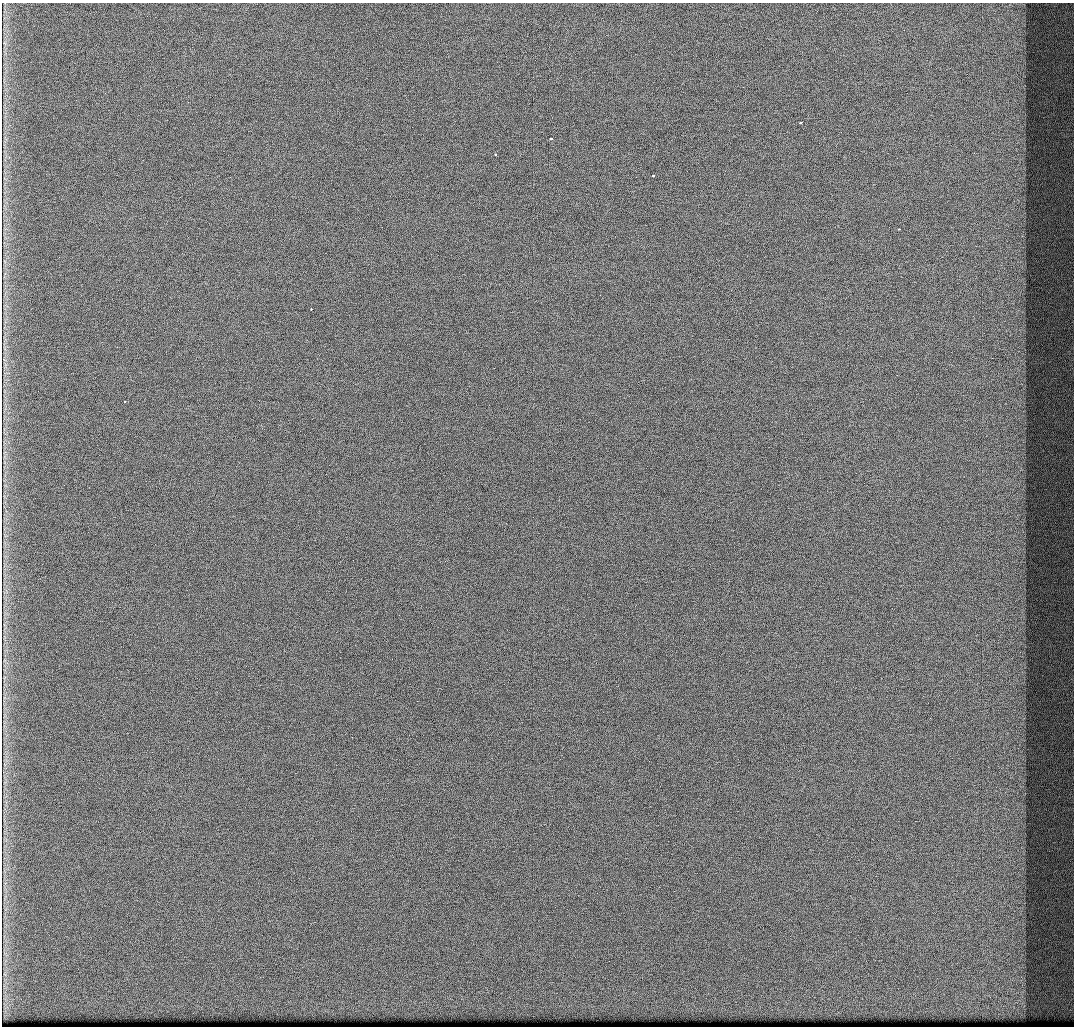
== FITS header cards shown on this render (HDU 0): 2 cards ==
NAXIS1  =                 1072 / Axis length
NAXIS2  =                 1024 / Axis length

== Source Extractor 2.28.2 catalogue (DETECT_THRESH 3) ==
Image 1072 x 1024 px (HDU 0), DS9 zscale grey, 1 PNG px = 1 image px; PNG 1076 x 1028 px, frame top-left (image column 1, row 1024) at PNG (2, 3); no overlay
Background 429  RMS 4.9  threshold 14.8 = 3 sigma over >= 5 px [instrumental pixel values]
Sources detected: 7; all 7 listed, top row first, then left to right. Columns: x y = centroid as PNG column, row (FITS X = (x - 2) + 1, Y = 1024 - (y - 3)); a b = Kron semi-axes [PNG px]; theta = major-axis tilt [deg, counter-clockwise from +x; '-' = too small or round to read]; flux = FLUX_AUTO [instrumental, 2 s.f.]
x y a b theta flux
800 123 3 3 - 3100
550 139 3 3 - 9200
495 154 3 3 - 1500
653 176 3 3 - 2800
898 229 3 2 - 510
311 309 3 2 - 880
124 401 3 3 - 1500